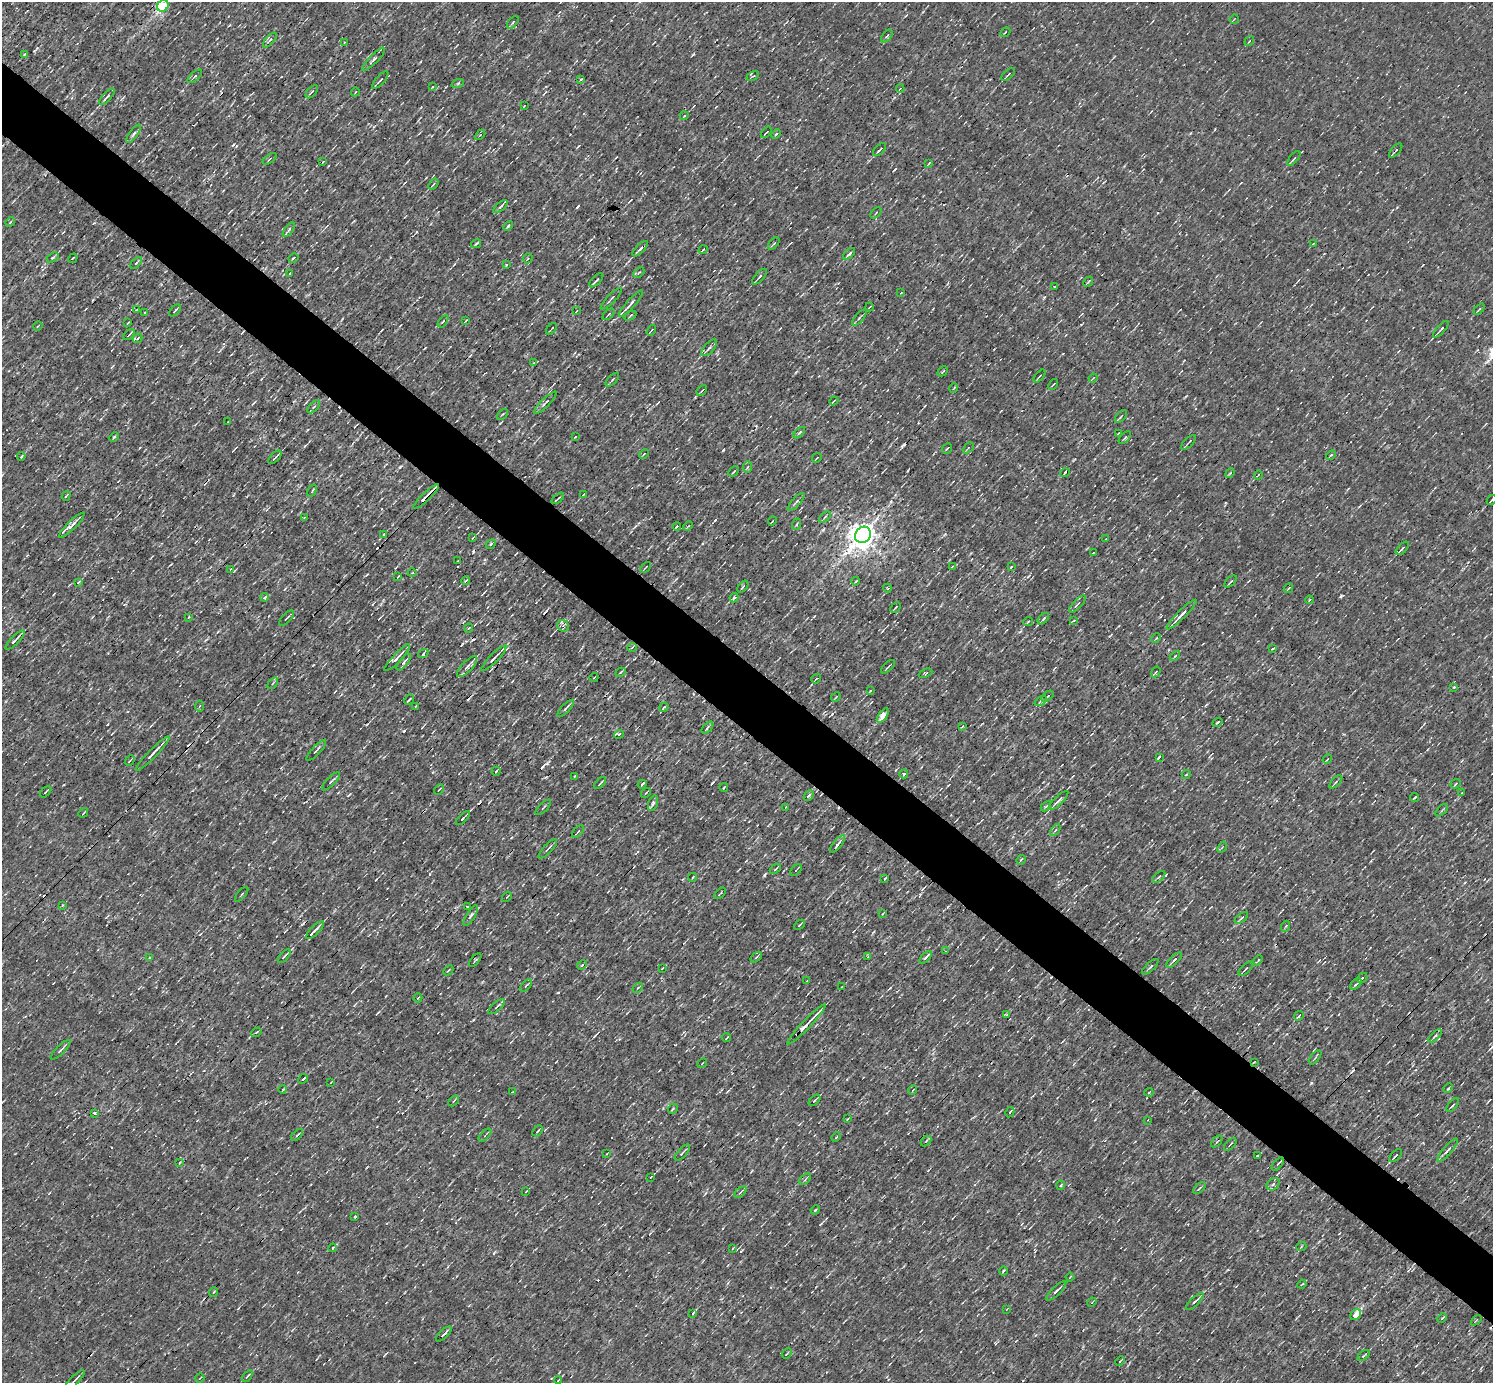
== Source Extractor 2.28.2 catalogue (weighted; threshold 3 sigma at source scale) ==
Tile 11 of 4 x 4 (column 3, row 3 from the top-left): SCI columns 2982-4472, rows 1675-3055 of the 5962 x 5967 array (HDU 1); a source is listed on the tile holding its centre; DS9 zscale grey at full resolution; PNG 1495 x 1385 px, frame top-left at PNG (2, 2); each listed source drawn as its Kron ellipse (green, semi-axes under 4 px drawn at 4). Shown black and unused: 5% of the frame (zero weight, under 3 of 4 exposures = <1% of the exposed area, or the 3 px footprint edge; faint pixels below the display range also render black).
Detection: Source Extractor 2.28.2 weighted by HDU 2 'WHT'; one run over the whole footprint, this tile lists its part. Background 8.55e-04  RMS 0.047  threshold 0.212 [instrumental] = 3 sigma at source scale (4.5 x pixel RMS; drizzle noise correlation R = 1.50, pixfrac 1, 0.05/0.05 arcsec/px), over >= 5 px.
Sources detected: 352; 11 cosmic-ray / hot-pixel residue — neither listed nor drawn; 6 inside a brighter listed object's ellipse — not listed separately; the other 335 listed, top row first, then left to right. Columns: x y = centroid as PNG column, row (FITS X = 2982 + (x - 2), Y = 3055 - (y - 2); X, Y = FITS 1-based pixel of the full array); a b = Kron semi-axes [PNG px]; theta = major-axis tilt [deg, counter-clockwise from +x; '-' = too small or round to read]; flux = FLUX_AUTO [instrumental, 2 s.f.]
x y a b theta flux
163 6 6 5 - 400
1234 19 5 2 - 3.5
513 22 7 3 50 6.5
1005 32 5 2 - 3.4
887 36 7 3 52 8
270 40 9 3 48 9.7
1249 41 5 3 - 3.9
344 42 2 2 - 2.9
25 54 4 2 - 5.3
374 59 15 4 46 13
1008 74 8 2 42 6.5
195 76 9 3 43 8.5
753 76 6 3 27 6.9
581 79 4 3 - 4.8
380 80 11 2 48 7.9
458 83 6 4 19 6.1
432 87 4 2 - 3.5
900 89 4 2 - 3.5
312 92 8 3 50 6.9
355 92 4 3 - 3.2
107 97 10 3 48 15
524 106 4 2 - 3.4
684 116 4 3 - 3.8
766 132 6 2 50 4.4
133 134 11 4 54 12
776 134 5 3 - 4.8
480 135 6 3 44 5.3
879 150 8 2 45 9.7
1396 151 9 2 48 6.4
1294 158 9 3 49 6.9
270 159 8 4 35 7.8
323 161 4 3 - 3.4
929 163 4 3 - 4
433 184 6 3 53 6.3
501 207 9 3 40 8.2
876 213 7 2 45 4.2
10 222 5 4 - 5.4
508 226 6 3 46 5.1
289 230 8 4 52 10
774 243 7 3 49 5.9
476 244 5 3 - 5.4
1313 244 4 2 - 3.6
640 249 10 3 45 16
703 250 4 2 - 3.5
849 254 7 3 43 10
53 258 7 4 33 6.9
73 258 5 2 - 4.8
293 258 5 3 - 5.8
528 258 5 4 - 7.3
136 263 7 3 45 6.6
506 265 3 3 - 5.1
290 273 3 2 - 3.7
639 273 6 2 43 4.8
759 277 10 3 47 9.4
596 280 9 3 45 16
1088 282 5 2 - 4.7
1054 287 3 2 - 6.7
901 293 2 2 - 2.9
611 299 14 3 46 8.7
631 304 17 3 48 21
870 307 4 2 - 3.9
1479 309 6 2 46 6
136 310 3 2 - 3.6
175 310 7 2 47 8
576 311 3 2 - 2.9
145 312 4 2 - 3.4
609 314 7 3 41 6.9
630 316 6 3 31 4.9
859 318 10 3 49 7.9
466 320 4 2 - 3.7
443 321 7 3 56 4.8
128 323 3 2 - 4
38 326 5 2 - 3.6
551 329 7 2 49 5.6
1441 329 10 3 47 11
651 330 5 2 - 3.7
129 335 6 2 47 6.2
138 338 5 3 - 5.5
709 348 10 5 47 13
534 363 3 3 - 9.6
943 371 6 3 45 5.3
1040 376 7 2 48 5.1
1093 378 5 3 - 3.8
612 380 8 3 45 6.9
1053 384 6 2 50 4.2
954 388 5 3 - 3.8
702 390 6 2 49 5.4
834 401 5 2 - 5.8
545 403 15 3 45 13
314 407 8 3 46 6.8
502 414 6 2 45 4.3
1121 416 7 2 50 5.4
227 422 2 2 - 3.3
799 433 7 3 45 6.7
1118 433 3 2 - 3.5
114 437 5 3 - 6
575 437 4 2 - 3.8
1125 438 8 4 45 7
1189 442 9 2 45 8.1
947 448 6 2 49 3.8
968 448 6 3 45 4.5
644 454 5 3 - 4.6
1331 455 5 3 - 6.3
21 457 4 3 - 5.2
275 457 8 2 47 11
817 458 5 2 - 3.3
747 467 5 3 - 5.9
734 471 6 2 45 5.5
1065 473 5 3 - 5.2
1230 473 5 4 - 4.9
1258 475 4 2 - 4.1
312 491 6 2 57 4.8
583 494 4 2 - 6.2
66 496 5 2 - 5
426 497 17 3 44 75
558 498 7 2 39 7
1492 500 5 2 - 6.5
796 502 11 3 48 10
304 517 3 2 - 2.8
825 517 7 3 38 7.3
772 521 5 2 - 3.5
797 524 6 3 70 4.9
72 525 17 3 44 24
677 526 4 2 - 6.5
688 526 5 3 - 5.7
384 534 3 2 - 2.9
863 535 8 7 - 6400
472 538 4 3 - 4.7
1105 539 3 2 - 2.6
491 544 5 3 - 6.3
1402 548 8 3 45 13
1093 553 3 2 - 4.4
457 561 3 2 - 2.6
646 567 6 2 45 5.1
952 567 4 2 - 3.1
1011 567 3 2 - 4
230 569 3 2 - 3.4
412 573 4 3 - 4.2
398 576 4 2 - 4.3
466 581 4 2 - 5.7
856 581 4 2 - 3.8
78 582 4 3 - 5.5
1230 582 7 2 45 6.9
743 587 7 3 52 7.6
887 588 4 3 - 3.9
1288 588 5 3 - 4.3
265 597 4 3 - 29
734 598 5 3 - 6
1309 600 4 3 - 4.2
1077 604 11 2 45 6.5
896 607 6 2 46 6.6
1181 615 20 4 45 32
189 617 4 2 - 3.1
287 618 9 2 47 5.4
1043 619 7 3 46 6.7
1074 620 4 3 - 5
1028 622 5 3 - 4.2
563 626 6 5 - 11
469 628 5 3 - 3.6
1156 638 5 3 - 4.2
15 640 13 3 45 16
632 648 5 3 - 4.9
1272 649 4 2 - 4.5
423 653 5 3 - 7.6
1175 656 6 3 45 5.9
397 658 18 3 47 25
494 658 17 3 45 19
404 662 10 4 51 13
467 667 13 5 47 24
888 667 9 2 42 6.5
620 672 5 3 - 6
1156 672 5 3 - 6.2
925 673 7 3 22 5.6
594 677 4 3 - 3.7
816 679 5 3 - 4.5
273 683 7 3 53 6.3
1454 687 3 3 - 3.4
870 691 3 2 - 4.6
1048 696 7 3 40 5.6
836 697 5 2 - 4
409 700 6 3 47 6
1041 701 7 4 37 8.2
199 706 5 3 - 6
416 706 3 2 - 4.2
664 707 5 2 - 6.1
565 708 11 3 45 14
883 715 8 4 52 40
1217 722 5 2 - 5.2
962 727 4 2 - 4.1
707 728 7 3 46 9.1
619 734 5 4 - 4.7
316 750 13 2 47 8.7
153 754 24 3 46 29
1159 757 4 3 - 15
1327 759 5 2 - 3.4
130 761 6 3 49 4.6
496 771 4 3 - 5.2
904 774 4 3 - 7.5
1186 775 4 3 - 4.7
575 776 3 2 - 4.1
331 781 12 4 45 10
1336 782 8 4 46 8.4
600 783 7 2 45 7.1
642 784 5 2 - 8.4
1456 784 5 3 - 5.7
724 787 4 2 - 4.2
439 790 6 2 50 3.8
46 792 7 2 45 4.4
1462 792 3 2 - 3.2
646 793 5 2 - 4.3
809 796 6 3 48 8
1415 797 4 2 - 5
1058 800 13 3 44 22
653 803 8 4 72 9
1046 806 6 3 44 5.4
543 807 10 2 45 5.2
785 807 3 2 - 6
1442 810 8 3 45 7.2
83 813 5 2 - 5.4
463 818 9 2 45 8.7
1055 830 6 3 52 7
578 832 7 2 49 5.2
838 844 10 4 51 13
1222 847 6 3 53 4.4
548 849 13 3 47 14
1021 860 5 4 - 5
775 869 6 2 41 6.2
796 870 7 2 45 5
693 877 4 3 - 3.5
1159 877 8 2 40 6.7
885 878 3 2 - 4
720 893 7 2 44 4.5
242 894 9 2 49 4.2
507 897 5 3 - 3.9
62 905 4 2 - 3.1
468 906 3 2 - 4.4
883 913 3 2 - 3.7
471 916 12 4 58 13
1241 918 8 3 36 7.4
799 925 6 2 41 5.1
1286 926 5 3 - 4.3
315 930 12 3 45 14
945 951 3 2 - 6.4
284 956 8 2 46 11
868 956 4 3 - 4.8
756 957 7 4 38 8.6
926 957 7 3 45 12
150 958 3 3 - 28
475 960 8 3 49 6
1174 960 10 3 44 12
1258 960 6 2 47 5.1
582 965 5 3 - 5
1150 967 10 3 42 8.7
662 969 3 2 - 3.1
1246 969 9 3 44 9.3
448 970 6 2 45 3.8
1362 978 5 3 - 34
807 981 3 3 - 5.5
1356 984 7 2 40 7.3
526 986 7 2 50 5.2
842 987 4 2 - 4.2
638 988 6 2 45 4.2
418 998 4 3 - 3.8
497 1007 10 3 41 9.8
1006 1015 4 3 - 5.2
1299 1016 5 3 - 7.2
807 1024 27 3 46 77
256 1032 5 3 - 5
1435 1036 8 4 45 9.4
726 1038 5 2 - 5
61 1050 13 4 45 12
1315 1058 8 2 50 5.8
1254 1062 3 2 - 3.1
702 1063 5 2 - 3.1
303 1079 5 3 - 8.9
331 1082 3 2 - 2.6
1448 1088 5 3 - 5.5
283 1089 4 3 - 5
913 1090 5 3 - 3.4
512 1092 3 2 - 3.8
1149 1092 4 3 - 3.9
814 1100 7 3 43 7.2
454 1101 6 2 46 4.8
1453 1105 8 2 50 5.8
673 1109 5 3 - 5.1
1010 1112 5 2 - 6.2
94 1113 3 3 - 14
847 1119 4 2 - 3.2
1148 1120 3 2 - 2.7
538 1131 6 3 48 5.6
297 1135 7 3 45 8.5
485 1135 8 2 45 5.6
836 1137 5 4 - 5.1
926 1141 6 3 45 6.1
1217 1142 7 3 49 5.4
1230 1144 8 2 45 5.4
1448 1150 14 4 49 16
682 1152 10 2 47 7.4
607 1153 4 2 - 3.8
1257 1156 4 2 - 7.1
1396 1156 8 3 44 11
180 1162 4 3 - 3.7
1278 1164 8 3 51 6.9
651 1177 4 2 - 4
805 1179 7 3 39 7.9
1273 1184 7 5 43 10
1061 1185 4 3 - 4.7
1199 1188 7 2 40 5
526 1191 3 2 - 3.5
740 1192 7 3 40 6.1
815 1210 5 4 - 5.2
355 1217 3 3 - 15
1301 1247 5 3 - 4.1
333 1248 4 3 - 5.1
733 1248 3 2 - 3.4
1003 1271 4 3 - 4.1
1070 1277 4 2 - 3.4
1302 1284 5 2 - 4.8
1056 1291 13 3 45 14
214 1292 5 3 - 4.6
1195 1301 11 4 44 15
1092 1302 5 2 - 4
1007 1309 3 2 - 2.4
693 1313 3 3 - 21
1356 1315 6 4 42 69
1442 1318 5 3 - 4.6
1476 1320 6 2 44 3.6
444 1334 10 3 43 11
787 1353 6 2 48 4.6
1364 1356 7 3 40 6.7
1120 1361 5 3 - 4.2
247 1376 6 2 53 6
200 1378 5 2 - 3.7
75 1380 12 2 46 9.6
558 1380 4 2 - 3.4
Overlapping masked pixels (flux is a lower limit): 4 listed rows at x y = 640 249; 426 497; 563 626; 1254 1062
Isophote crosses this tile's border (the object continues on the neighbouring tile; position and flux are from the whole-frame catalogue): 1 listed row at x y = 1492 500
Unlisted compact peaks at least as high as the median listed source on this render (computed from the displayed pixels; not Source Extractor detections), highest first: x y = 1341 596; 1311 1083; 723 450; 547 763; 499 441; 712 783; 400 467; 765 874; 578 206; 715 520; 890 988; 494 1253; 558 992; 80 798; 945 534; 802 936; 233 145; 741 1251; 1044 297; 693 55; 578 805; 820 1224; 313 665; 895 169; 37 48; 473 1020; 1186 396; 625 787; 430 874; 376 880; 94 223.